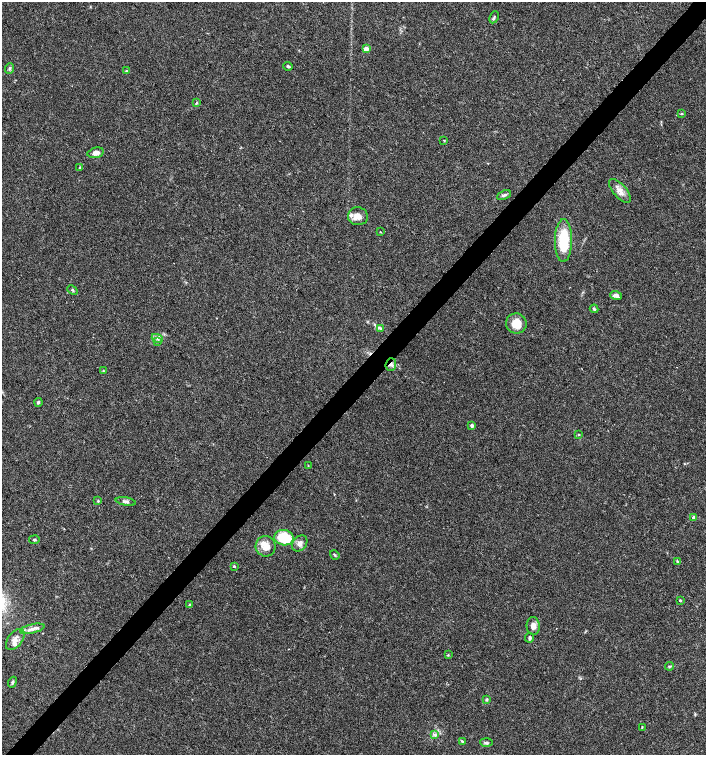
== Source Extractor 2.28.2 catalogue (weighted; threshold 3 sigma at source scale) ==
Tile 7 of 4 x 4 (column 3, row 2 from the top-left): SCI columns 2977-4384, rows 3014-4518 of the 6020 x 6026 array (HDU 1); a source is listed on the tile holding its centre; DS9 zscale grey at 2 x 2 block average (1 PNG px = mean of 2 x 2 image px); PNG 708 x 757 px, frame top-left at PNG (2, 2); each listed source drawn as its Kron ellipse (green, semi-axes under 4 px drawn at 4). Shown black and unused: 4% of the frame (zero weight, under 3 of 4 exposures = <1% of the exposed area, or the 3 px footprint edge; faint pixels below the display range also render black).
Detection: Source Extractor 2.28.2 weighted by HDU 2 'WHT'; one run over the whole footprint, this tile lists its part. Background 0.0333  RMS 0.0033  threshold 0.0149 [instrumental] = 3 sigma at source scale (4.5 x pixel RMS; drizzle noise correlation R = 1.50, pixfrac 1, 0.0396/0.0396 arcsec/px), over >= 5 px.
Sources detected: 55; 1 cosmic-ray / hot-pixel residue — neither listed nor drawn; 2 inside a brighter listed object's ellipse — not listed separately; the other 52 listed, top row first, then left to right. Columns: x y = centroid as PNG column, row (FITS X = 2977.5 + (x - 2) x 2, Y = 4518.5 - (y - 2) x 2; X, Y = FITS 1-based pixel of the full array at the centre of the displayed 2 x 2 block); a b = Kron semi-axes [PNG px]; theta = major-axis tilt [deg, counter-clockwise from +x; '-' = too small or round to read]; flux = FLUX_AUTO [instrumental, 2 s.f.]
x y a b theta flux
494 17 6 3 64 1.2
366 49 3 3 - 16
288 66 5 2 - 1.4
9 68 5 4 - 1.3
126 71 3 2 - 0.52
196 103 4 2 - 0.7
682 114 3 3 - 0.65
444 140 3 2 - 0.5
96 153 8 5 13 4.1
80 168 3 3 - 1.1
620 191 14 6 -49 6
504 195 7 3 26 2
358 216 10 9 - 6.7
380 232 3 2 - 0.38
563 241 21 8 89 36
72 290 5 3 - 1
616 295 6 4 -16 3.4
594 309 4 3 - 1.2
516 323 10 10 - 13
381 328 3 2 - 0.81
157 338 6 3 -24 1.8
158 342 3 2 - 0.62
391 365 6 5 - 2.7
103 371 3 2 - 0.43
38 402 4 3 - 1.3
472 425 2 2 - 4.4
579 434 3 2 - 0.45
308 466 3 2 - 0.41
98 501 4 3 - 0.7
126 501 10 4 -10 2.3
694 517 2 2 - 3.1
284 538 10 7 -13 30
34 540 5 3 - 0.95
300 543 9 7 49 3.8
266 546 10 10 - 8.8
335 555 5 2 - 0.85
677 561 4 3 - 0.87
234 566 2 2 - 1.4
680 601 2 2 - 1.2
190 605 4 3 - 0.85
533 626 9 6 -85 4.1
32 629 12 4 13 4.5
529 638 5 3 - 1.4
15 639 12 7 52 5.4
448 655 3 2 - 0.53
669 666 4 3 - 1
12 682 6 3 67 1.3
487 699 3 2 - 0.68
642 727 4 2 - 0.56
435 735 4 3 - 1.5
462 741 4 3 - 0.87
486 742 6 4 -3 1.3
Overlapping masked pixels (flux is a lower limit): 1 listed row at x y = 391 365